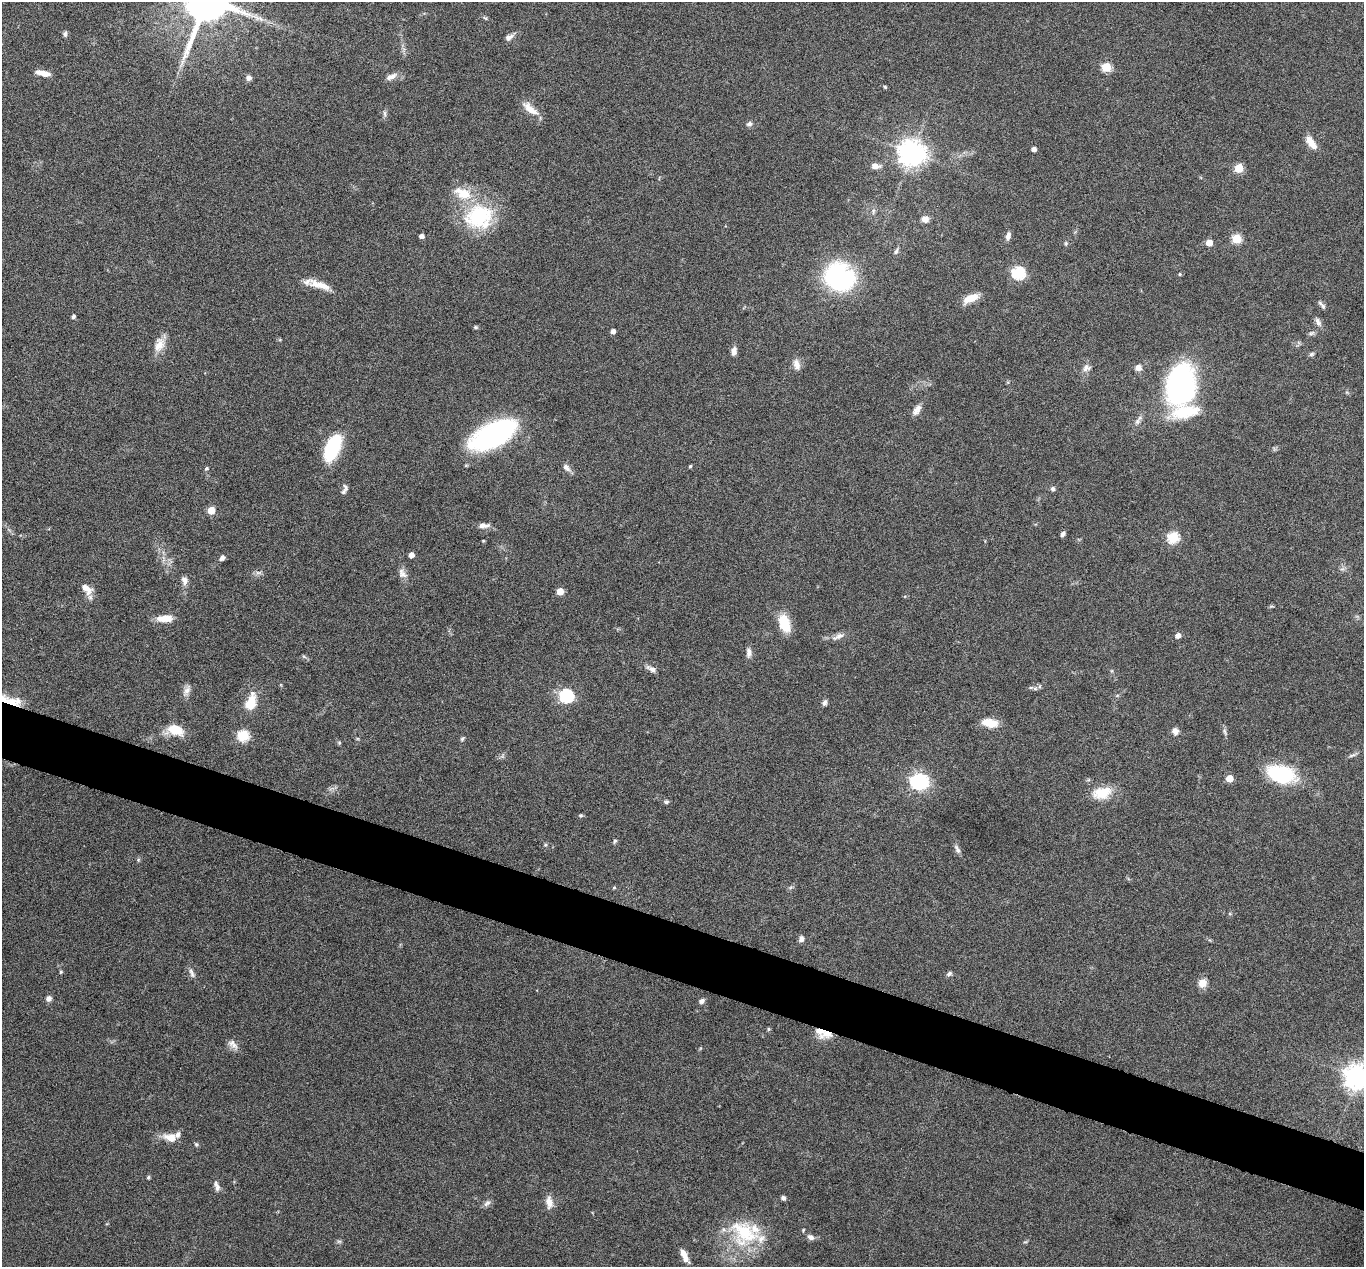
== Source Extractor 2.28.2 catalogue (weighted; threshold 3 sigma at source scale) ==
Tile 6 of 4 x 4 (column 2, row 2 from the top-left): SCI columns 1363-2724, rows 2667-3931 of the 5447 x 5464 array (HDU 1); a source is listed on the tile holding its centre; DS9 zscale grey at full resolution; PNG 1366 x 1269 px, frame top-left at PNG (2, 2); no overlay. Shown black and unused: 5% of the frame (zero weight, under 4 of 8 exposures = <1% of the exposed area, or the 3 px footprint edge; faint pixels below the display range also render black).
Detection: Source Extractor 2.28.2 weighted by HDU 2 'WHT'; one run over the whole footprint, this tile lists its part. Background 0.06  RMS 0.0038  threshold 0.0155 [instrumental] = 3 sigma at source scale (4.09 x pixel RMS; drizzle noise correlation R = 1.36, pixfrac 0.8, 0.05/0.05 arcsec/px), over >= 5 px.
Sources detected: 133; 8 inside a brighter listed object's ellipse — not listed separately; the other 125 listed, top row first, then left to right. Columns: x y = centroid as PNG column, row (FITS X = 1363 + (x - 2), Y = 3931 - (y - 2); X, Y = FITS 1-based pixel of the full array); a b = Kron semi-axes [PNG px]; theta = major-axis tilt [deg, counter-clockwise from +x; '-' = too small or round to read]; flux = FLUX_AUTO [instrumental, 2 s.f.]
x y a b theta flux
485 18 6 5 - 0.54
65 34 9 5 86 0.81
509 37 14 6 34 1.7
1106 67 5 5 - 17
43 73 15 5 -12 3.7
391 77 17 7 25 2.2
249 78 7 7 - 1.2
885 87 5 4 - 0.47
530 109 24 9 -38 4.6
385 113 11 4 -83 0.87
749 124 7 6 - 1.1
1311 143 19 8 -54 4.1
1034 149 4 4 - 1.6
912 153 9 8 - 430
875 166 10 6 0 2.6
1239 168 5 5 - 14
873 211 8 5 82 0.91
479 216 37 28 24 27
925 219 8 7 - 2.5
421 236 4 4 - 1.6
1008 236 10 6 76 1.6
1236 239 5 5 - 18
1066 243 6 5 - 0.56
1209 243 5 5 - 4.7
896 251 9 5 68 0.89
1018 273 6 6 - 44
1180 274 4 3 - 0.45
840 277 32 27 -31 48
319 285 30 8 -20 5.4
971 298 18 8 25 5.5
1322 305 14 4 -50 1
73 316 5 4 - 0.77
1318 322 14 7 -63 1.6
475 327 6 4 -15 0.54
613 331 4 4 - 1.7
1311 333 9 5 26 0.88
159 344 21 12 63 4.6
734 351 9 6 80 1.9
1312 354 7 5 17 0.7
797 364 14 8 -76 2.5
1138 367 7 7 - 2.4
1086 368 13 9 19 1.9
1181 384 32 22 79 88
917 410 16 8 59 2.3
1137 421 10 6 53 1.4
494 434 42 20 27 75
333 447 27 13 66 25
690 466 3 3 - 0.47
566 467 11 7 -44 1.8
206 468 6 4 39 0.5
345 487 10 6 -67 1
1053 489 6 6 - 0.91
211 510 5 5 - 9.5
483 526 14 6 4 2.3
1063 534 6 4 61 0.93
1173 537 6 6 - 30
483 541 4 3 - 0.3
411 555 5 4 - 2.6
222 558 6 5 - 1.2
1342 569 7 5 41 0.87
258 573 10 5 12 1.1
402 573 14 10 -56 2.3
184 580 12 7 -80 1.9
86 589 16 10 -41 3.7
560 591 5 5 - 5.9
1271 606 7 3 8 0.46
164 618 19 8 2 4.7
784 623 21 12 -71 8.9
838 636 20 7 23 2.4
1178 636 6 5 - 1.7
749 653 13 7 -89 1.8
304 656 6 5 - 0.61
651 669 16 6 -29 1.8
1035 689 6 6 - 0.87
187 691 17 7 63 2.1
566 696 6 6 - 54
1117 696 6 4 20 0.46
10 701 25 8 -16 11
251 702 23 12 72 7.4
824 703 7 5 70 1.1
990 723 19 10 -9 5.5
175 730 17 10 -6 9
1175 731 8 7 - 2.1
1225 732 12 5 -68 1
243 736 6 6 - 30
462 739 6 5 - 0.6
339 743 5 5 - 0.47
1353 755 15 4 23 1
503 756 7 4 71 0.67
1281 774 26 15 -16 33
1230 778 5 5 - 6.2
919 781 9 7 8 110
1102 793 25 15 13 8.3
666 802 6 5 - 0.76
580 815 6 5 - 0.52
615 841 7 4 58 0.61
545 845 5 5 - 0.48
957 849 12 6 -66 1.3
138 860 6 4 48 0.5
790 887 8 3 19 0.58
614 888 5 4 - 0.4
801 939 8 6 79 1.4
61 972 5 4 - 0.45
192 973 15 5 -67 1.4
949 974 8 5 33 0.89
1202 983 7 6 - 5
49 998 6 6 - 1.5
702 1001 7 5 36 1.1
769 1029 5 5 - 0.46
820 1031 20 11 -69 5.1
233 1045 16 8 -45 2.3
1357 1077 9 8 - 390
171 1138 15 8 -12 5
196 1144 6 5 - 0.58
148 1177 5 4 - 0.5
217 1186 14 6 -68 1.7
783 1198 5 5 - 1.1
549 1202 17 9 -83 3.1
487 1203 11 6 44 1.3
803 1230 6 3 65 0.38
744 1232 42 32 -37 24
810 1237 9 6 -27 1.5
339 1241 7 4 0 0.61
1025 1242 6 4 18 0.45
684 1256 16 6 -64 3.7
Overlapping masked pixels (flux is a lower limit): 2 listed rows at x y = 10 701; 820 1031
Isophote crosses this tile's border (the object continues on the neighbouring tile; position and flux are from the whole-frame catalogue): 2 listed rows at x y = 10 701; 1357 1077